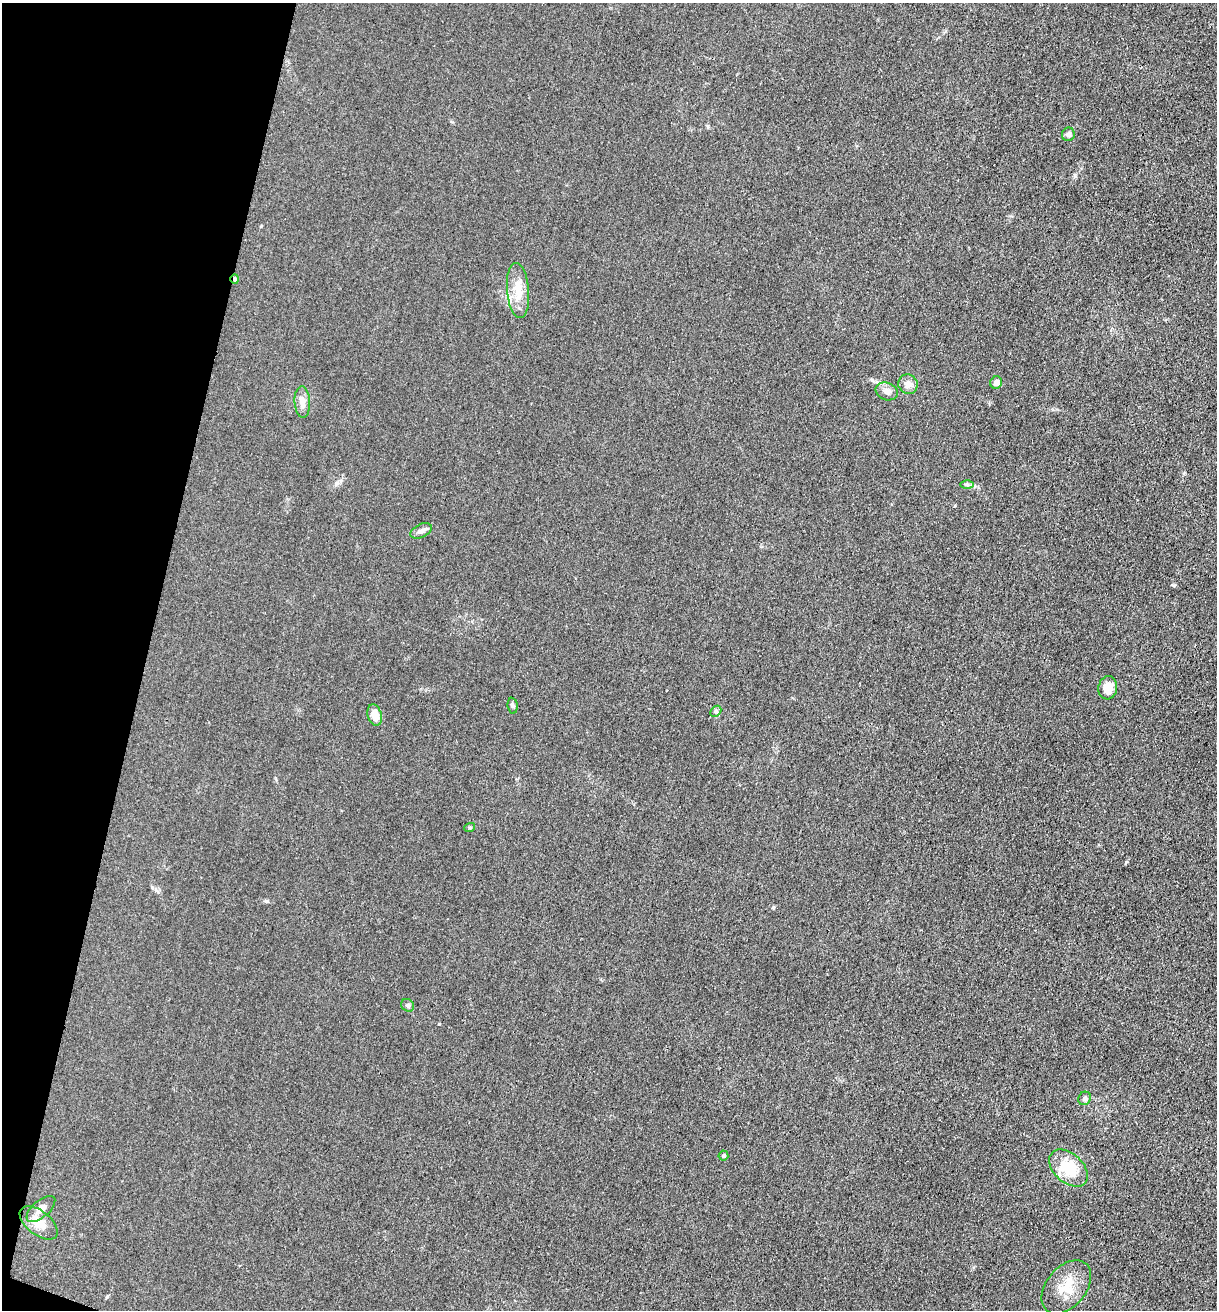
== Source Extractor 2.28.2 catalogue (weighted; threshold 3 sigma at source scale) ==
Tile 9 of 4 x 4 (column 1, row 3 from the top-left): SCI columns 264-1478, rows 1315-2622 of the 5261 x 5243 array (HDU 1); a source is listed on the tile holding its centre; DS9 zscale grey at full resolution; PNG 1219 x 1312 px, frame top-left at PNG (2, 3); each listed source drawn as its Kron ellipse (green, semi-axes under 4 px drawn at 4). Shown black and unused: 12% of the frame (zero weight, under 3 of 4 exposures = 1% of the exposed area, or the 3 px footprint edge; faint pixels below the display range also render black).
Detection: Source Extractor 2.28.2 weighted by HDU 2 'WHT'; one run over the whole footprint, this tile lists its part. Background 0.0333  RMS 0.0063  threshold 0.0284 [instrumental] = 3 sigma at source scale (4.5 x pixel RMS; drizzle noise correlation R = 1.50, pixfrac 1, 0.05/0.05 arcsec/px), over >= 5 px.
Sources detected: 21; all 21 listed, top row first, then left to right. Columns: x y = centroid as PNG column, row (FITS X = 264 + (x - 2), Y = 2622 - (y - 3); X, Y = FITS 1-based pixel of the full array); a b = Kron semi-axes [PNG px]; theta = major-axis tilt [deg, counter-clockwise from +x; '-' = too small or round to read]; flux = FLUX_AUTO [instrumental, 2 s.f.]
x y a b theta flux
1068 134 7 6 - 2.2
235 279 5 3 - 1.4
518 290 28 11 -85 11
996 382 6 5 - 3.5
908 384 10 9 - 3.6
887 391 11 8 -21 3.5
302 402 16 7 -86 4.5
967 485 6 4 -1 1
421 531 11 6 27 2.6
1108 688 12 9 78 8.9
513 706 8 5 -84 1.2
716 711 6 4 45 1.1
375 715 11 7 -74 6.9
470 827 5 3 - 0.67
408 1005 7 6 - 1.2
1085 1098 7 6 - 1.4
723 1156 5 5 - 0.9
1068 1168 22 14 -43 21
41 1209 17 8 41 4.6
39 1223 22 12 -38 8.6
1066 1287 30 20 50 15
Overlapping masked pixels (flux is a lower limit): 1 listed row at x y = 235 279
Unlisted compact peaks at least as high as the median listed source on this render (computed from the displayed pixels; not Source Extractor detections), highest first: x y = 439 1024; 1126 862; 1174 585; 266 901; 773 907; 872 380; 107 1297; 708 127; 1075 176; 261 226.